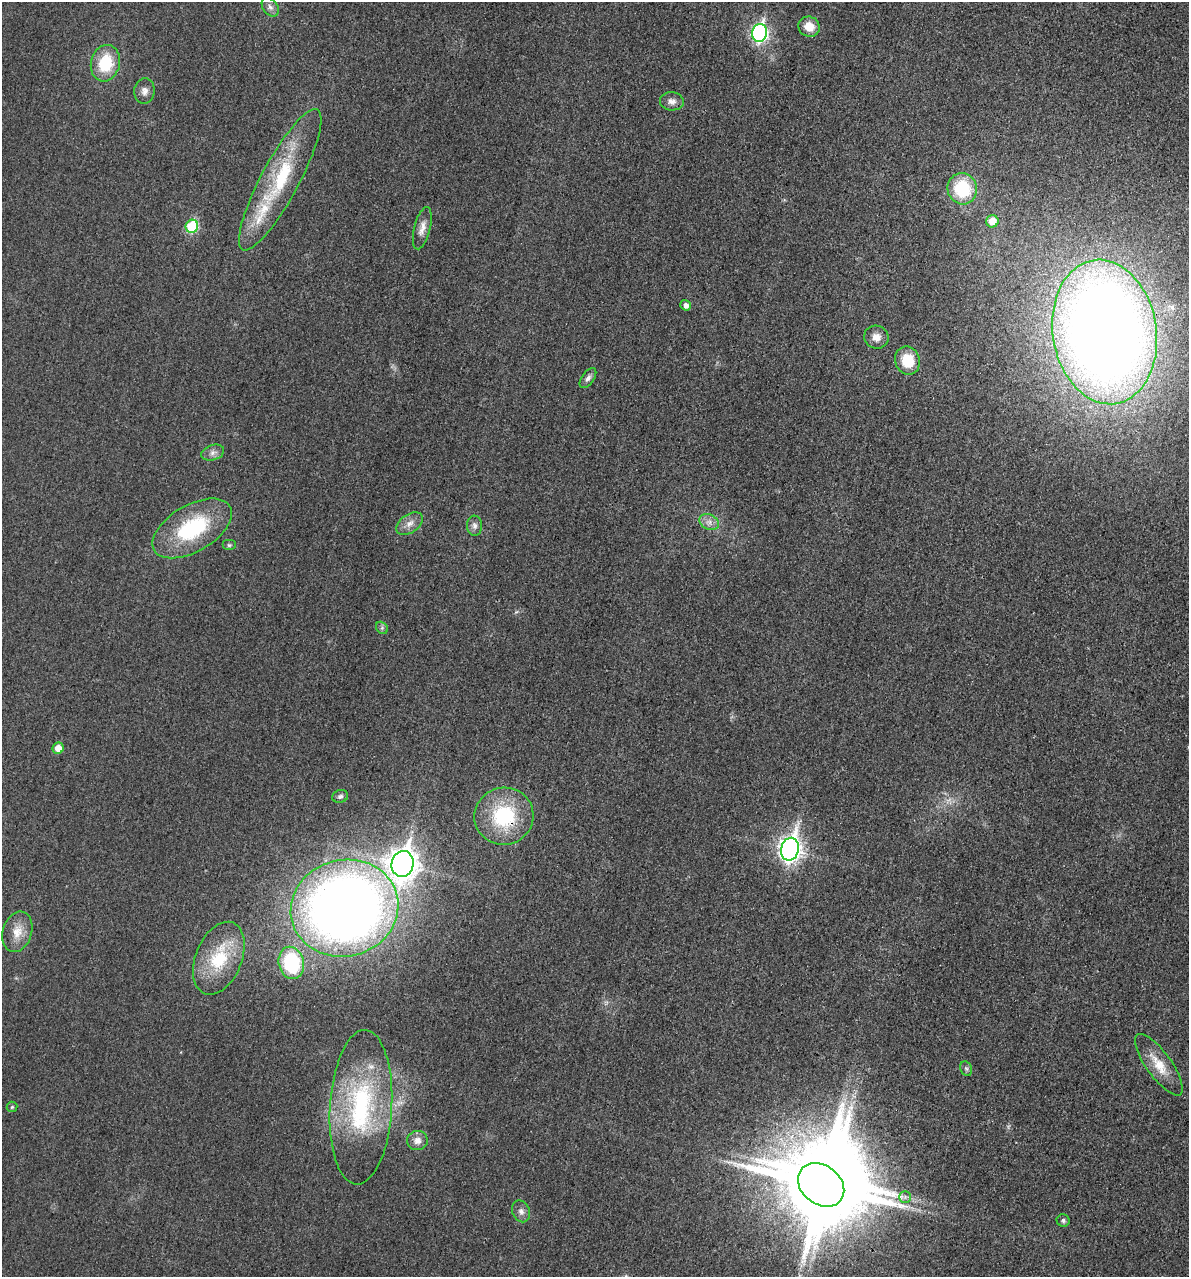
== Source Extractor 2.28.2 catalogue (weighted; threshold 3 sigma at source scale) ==
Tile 6 of 4 x 4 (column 2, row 2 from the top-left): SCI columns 1330-2516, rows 2570-3844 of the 5154 x 5142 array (HDU 1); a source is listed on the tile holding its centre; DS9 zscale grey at full resolution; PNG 1191 x 1279 px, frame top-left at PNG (2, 2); each listed source drawn as its Kron ellipse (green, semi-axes under 4 px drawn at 4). Shown black and unused: <1% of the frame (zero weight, under 3 of 4 exposures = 2% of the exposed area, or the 3 px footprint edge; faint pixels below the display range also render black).
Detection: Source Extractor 2.28.2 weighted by HDU 2 'WHT'; one run over the whole footprint, this tile lists its part. Background 0.0179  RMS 0.0055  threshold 0.0248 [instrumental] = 3 sigma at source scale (4.5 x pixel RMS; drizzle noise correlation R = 1.50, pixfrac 1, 0.05/0.05 arcsec/px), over >= 5 px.
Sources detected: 44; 1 inside a brighter object's white glare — neither listed nor drawn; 2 inside a brighter listed object's ellipse — not listed separately; the other 41 listed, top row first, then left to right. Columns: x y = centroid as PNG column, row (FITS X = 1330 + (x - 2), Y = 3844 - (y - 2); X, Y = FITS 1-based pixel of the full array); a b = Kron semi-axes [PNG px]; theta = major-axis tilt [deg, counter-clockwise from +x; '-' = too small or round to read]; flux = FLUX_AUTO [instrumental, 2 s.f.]
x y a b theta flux
270 7 11 7 -53 2.6
809 27 11 10 - 7.2
759 33 9 7 79 140
105 63 18 14 76 23
144 91 13 10 84 3.5
672 101 12 9 -6 3.4
280 180 79 19 62 49
962 189 15 14 - 31
992 221 6 6 - 9.6
192 226 6 6 - 38
422 228 22 8 76 4.6
686 305 5 5 - 2.8
1105 332 73 52 -81 1000
876 337 12 11 - 4.5
907 360 14 12 -70 15
588 378 11 6 54 2.2
213 453 12 7 18 2.9
709 522 10 7 -25 3.2
410 524 15 9 35 4.5
475 526 10 7 -86 2.6
192 528 44 23 30 49
229 545 7 5 0 1
382 628 7 5 -46 1.2
58 748 6 5 - 6.9
340 796 8 6 15 1.6
504 816 29 28 - 42
790 849 11 9 77 340
402 864 13 11 77 640
344 908 54 48 15 630
17 932 21 14 73 9.1
219 958 38 23 68 31
291 963 16 12 -76 47
1159 1065 37 12 -54 13
966 1069 7 5 -68 1.3
12 1107 5 5 - 0.78
361 1107 77 31 87 81
417 1140 10 9 - 4.2
821 1185 25 19 -38 7500
905 1197 5 5 - 1.3
521 1211 11 8 -66 2.7
1063 1220 6 6 - 1.3
Overlapping masked pixels (flux is a lower limit): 3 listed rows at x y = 1105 332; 504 816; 821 1185